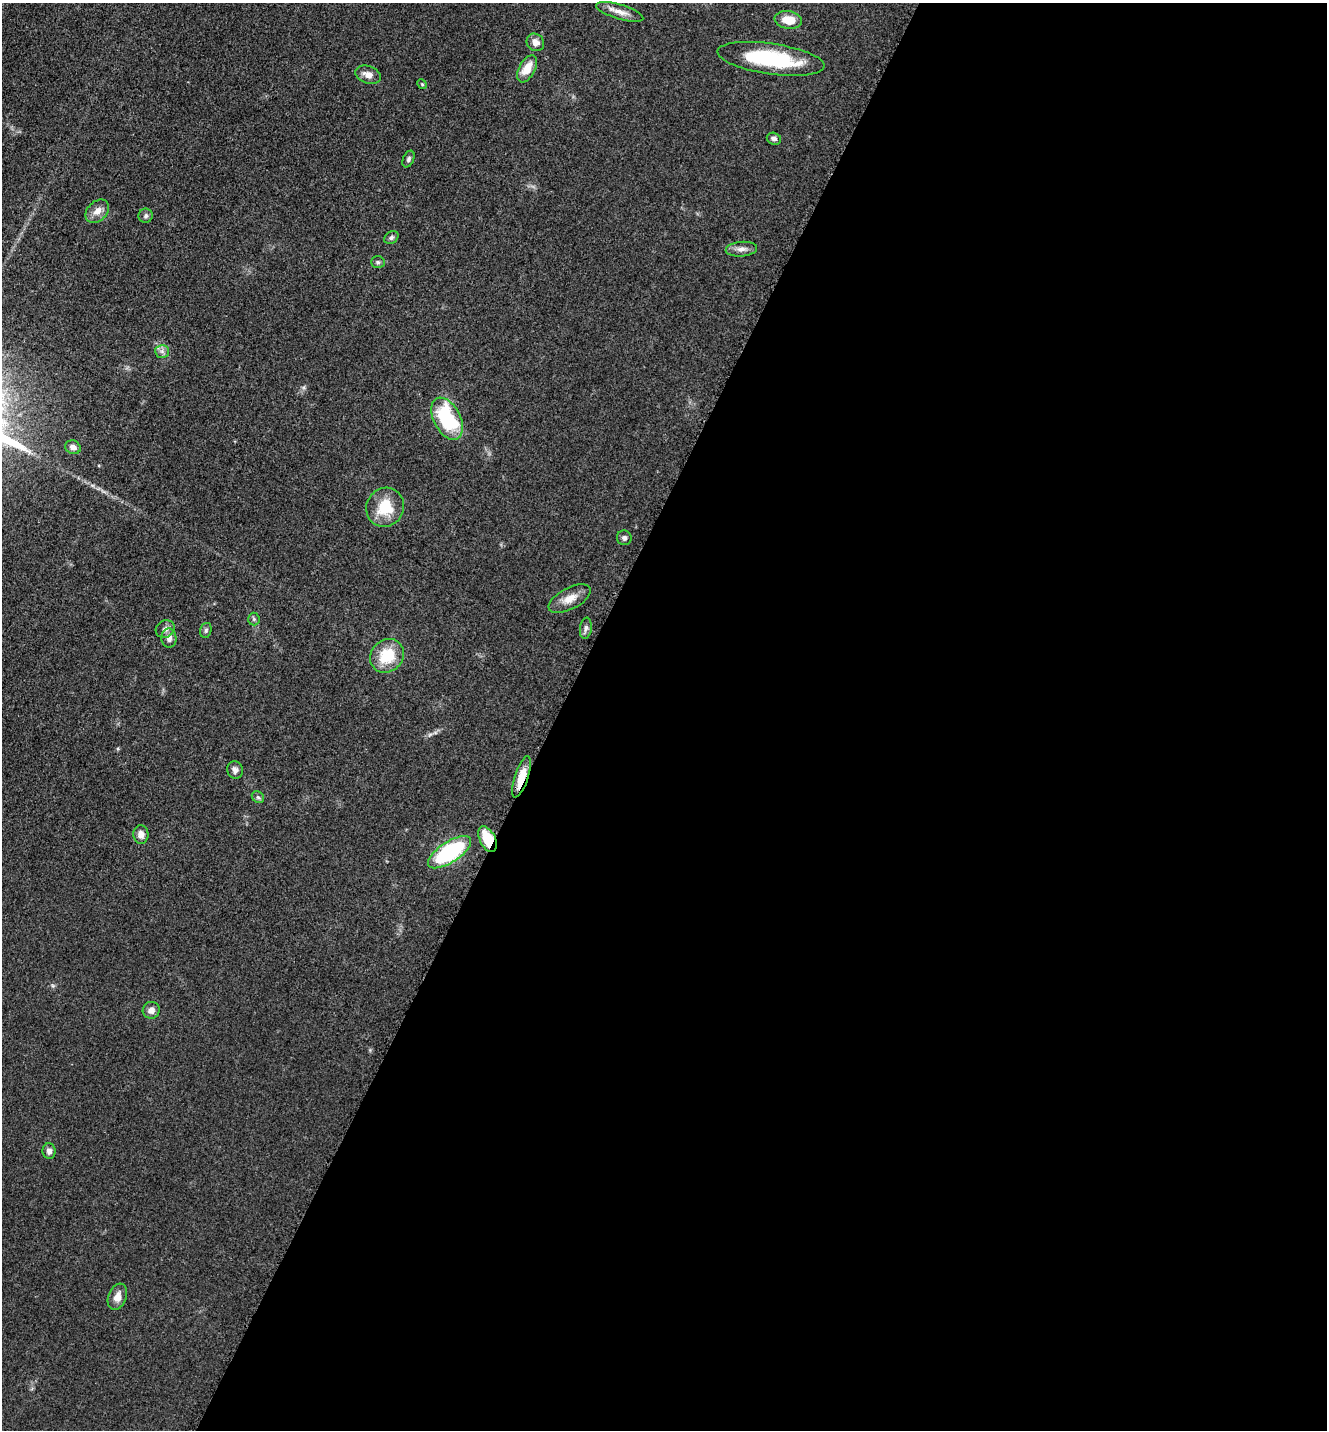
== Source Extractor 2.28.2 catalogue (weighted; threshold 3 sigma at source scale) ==
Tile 12 of 4 x 4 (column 4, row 3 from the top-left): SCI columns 4274-5598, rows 1471-2898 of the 5806 x 5774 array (HDU 1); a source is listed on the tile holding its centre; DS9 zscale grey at full resolution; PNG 1329 x 1432 px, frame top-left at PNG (2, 3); each listed source drawn as its Kron ellipse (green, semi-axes under 4 px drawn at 4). Shown black and unused: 58% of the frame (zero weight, under 3 of 5 exposures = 4% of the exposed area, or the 3 px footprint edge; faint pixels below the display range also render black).
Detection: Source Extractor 2.28.2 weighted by HDU 2 'WHT'; one run over the whole footprint, this tile lists its part. Background 0.0644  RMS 0.006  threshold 0.0269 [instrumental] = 3 sigma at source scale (4.5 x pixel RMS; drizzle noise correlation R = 1.50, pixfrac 1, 0.05/0.05 arcsec/px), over >= 5 px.
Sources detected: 35; all 35 listed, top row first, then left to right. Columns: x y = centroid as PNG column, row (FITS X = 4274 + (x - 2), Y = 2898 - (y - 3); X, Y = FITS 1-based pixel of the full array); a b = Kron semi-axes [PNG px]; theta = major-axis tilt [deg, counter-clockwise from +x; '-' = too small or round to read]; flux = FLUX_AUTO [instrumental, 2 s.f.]
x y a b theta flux
620 12 24 7 -17 5.3
788 20 14 8 -9 10
535 42 9 8 - 4.1
771 59 54 15 -8 51
527 69 15 8 62 9.4
368 75 13 8 -20 4.3
422 84 5 4 - 0.68
774 139 7 6 - 2
408 159 9 5 65 1.4
97 211 13 9 45 5.2
146 216 7 7 - 1.6
391 238 8 5 33 1.4
741 249 16 7 4 3.6
378 262 7 5 -2 1.3
162 351 7 6 - 2
447 419 23 13 -63 51
73 447 8 6 -22 3
385 507 20 18 59 18
624 538 7 7 - 1.8
570 599 23 10 27 7.6
254 619 6 6 - 1.1
586 628 10 6 83 2.1
165 629 10 8 34 2.6
206 630 8 5 75 1.2
169 638 10 7 -86 3.4
387 656 18 15 44 20
235 770 9 7 -66 2.5
521 777 21 6 72 9.9
258 797 7 5 -42 1.2
141 834 9 7 -88 3.8
488 839 14 7 -64 20
450 852 25 10 33 68
151 1010 8 8 - 3.6
49 1151 8 6 -89 2.6
117 1297 14 9 69 5.2
Overlapping masked pixels (flux is a lower limit): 2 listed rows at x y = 521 777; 488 839